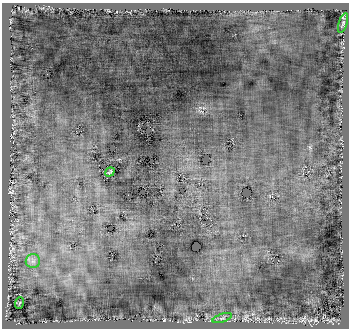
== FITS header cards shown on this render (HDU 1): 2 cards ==
NAXIS1  =                  347
NAXIS2  =                  326

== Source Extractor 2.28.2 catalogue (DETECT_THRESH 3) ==
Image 347 x 326 px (HDU 1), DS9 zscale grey, 1 PNG px = 1 image px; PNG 351 x 330 px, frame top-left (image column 1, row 326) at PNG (2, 3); each listed source drawn as its Kron ellipse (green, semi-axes under 4 px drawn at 4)
Background 165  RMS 2.8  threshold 8.46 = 3 sigma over >= 5 px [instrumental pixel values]
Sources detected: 5; all 5 listed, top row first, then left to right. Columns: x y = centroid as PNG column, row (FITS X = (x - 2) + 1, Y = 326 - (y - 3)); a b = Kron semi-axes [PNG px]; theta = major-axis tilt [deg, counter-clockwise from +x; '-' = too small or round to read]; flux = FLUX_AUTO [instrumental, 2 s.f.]
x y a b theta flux
343 23 10 4 73 390
110 172 5 2 - 210
33 261 7 7 - 800
19 303 6 3 70 120
222 318 10 4 19 470